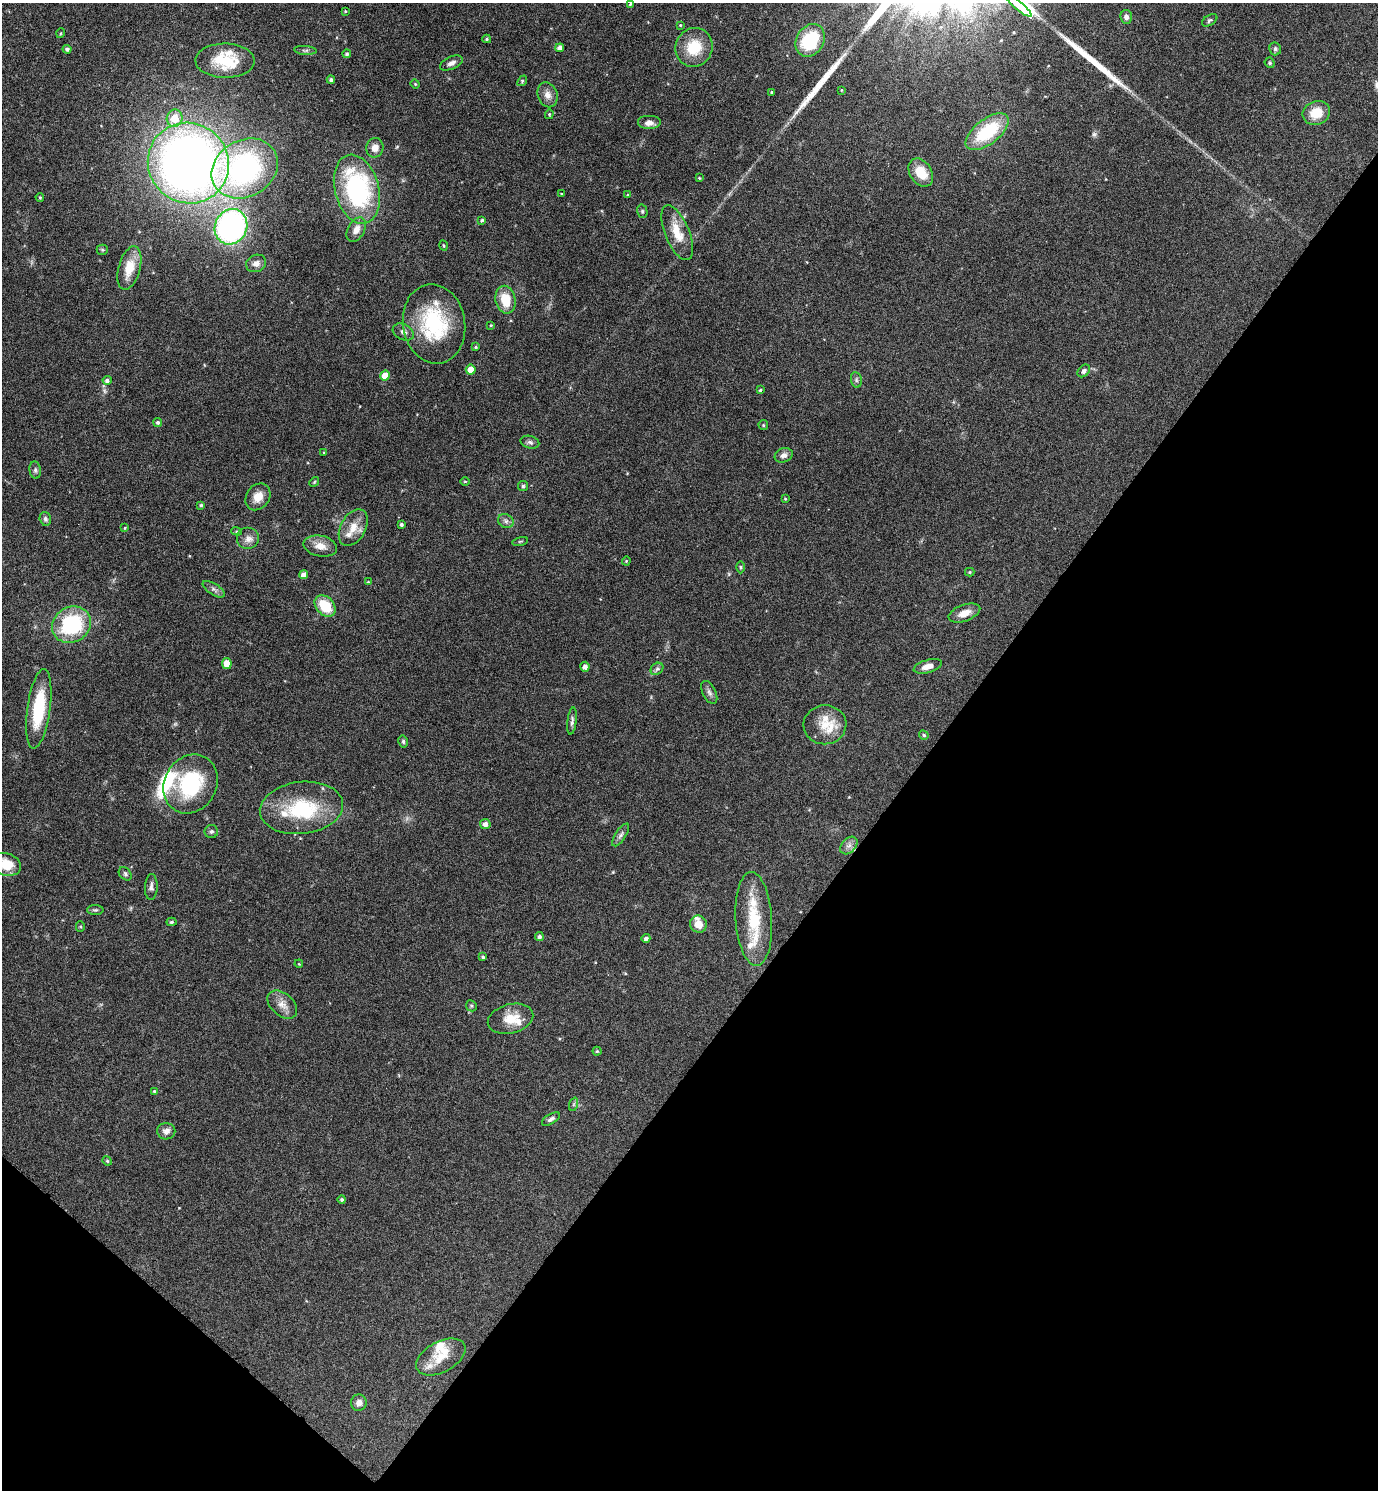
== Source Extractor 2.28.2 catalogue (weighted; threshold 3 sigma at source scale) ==
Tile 15 of 4 x 4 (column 3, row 4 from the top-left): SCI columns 2910-4285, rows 5-1492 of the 5958 x 5955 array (HDU 1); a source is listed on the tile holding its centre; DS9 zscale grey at full resolution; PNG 1380 x 1492 px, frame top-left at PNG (2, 3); each listed source drawn as its Kron ellipse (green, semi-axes under 4 px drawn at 4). Shown black and unused: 36% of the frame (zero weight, under 4 of 8 exposures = <1% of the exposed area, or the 3 px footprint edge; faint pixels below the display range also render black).
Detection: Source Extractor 2.28.2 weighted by HDU 2 'WHT'; one run over the whole footprint, this tile lists its part. Background 0.116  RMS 0.0051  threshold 0.0209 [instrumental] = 3 sigma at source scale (4.09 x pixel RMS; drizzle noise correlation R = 1.36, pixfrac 0.8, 0.05/0.05 arcsec/px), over >= 5 px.
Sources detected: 147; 1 cosmic-ray / hot-pixel residue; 2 long thin detections or spike segments (spike, bleed or trail) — neither listed nor drawn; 16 inside a brighter listed object's ellipse — not listed separately; the other 128 listed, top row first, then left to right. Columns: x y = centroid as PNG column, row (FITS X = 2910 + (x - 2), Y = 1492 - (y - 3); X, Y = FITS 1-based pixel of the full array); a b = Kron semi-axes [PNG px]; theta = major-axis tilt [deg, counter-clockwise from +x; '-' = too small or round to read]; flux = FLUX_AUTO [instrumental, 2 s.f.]
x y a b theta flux
630 4 4 3 - 0.51
1018 5 17 3 -41 2100
345 11 4 3 - 0.42
1126 17 7 6 - 2
1210 20 8 5 33 0.94
680 25 3 3 - 0.41
61 33 5 3 - 0.46
487 39 4 3 - 0.61
810 40 17 13 59 26
694 47 20 18 63 15
560 48 4 4 - 2.7
67 49 4 4 - 1.2
1275 49 6 6 - 1.2
305 50 11 4 -4 1.1
347 54 4 4 - 0.97
225 61 30 17 -1 16
451 63 12 6 24 2
1270 63 5 5 - 0.85
331 80 4 4 - 1
522 81 6 4 50 0.7
415 84 4 4 - 0.52
841 90 4 3 - 0.31
772 92 3 3 - 0.51
548 95 13 9 -71 3.5
1316 113 14 11 20 9.4
549 114 5 4 - 0.53
175 118 8 8 - 9.6
649 123 12 7 0 2.6
987 132 25 12 38 28
375 148 10 8 78 3.6
188 163 41 39 -42 410
245 168 35 28 31 93
921 173 15 10 -56 8.5
699 178 4 3 - 0.47
357 189 35 22 -75 73
561 194 3 2 - 0.46
627 195 3 3 - 0.52
40 197 4 3 - 0.57
642 211 7 5 -77 0.82
482 220 4 3 - 0.71
231 227 18 16 64 120
356 230 13 8 60 3.8
677 233 29 12 -68 10
444 245 5 4 - 0.52
102 250 5 5 - 0.65
256 263 10 8 20 2.5
129 268 22 11 75 10
505 300 14 10 -79 12
434 324 40 31 -81 40
491 325 4 3 - 0.48
403 332 11 7 -28 2.2
476 347 4 3 - 0.54
471 370 5 5 - 6.8
1084 371 7 5 45 1.6
385 376 5 5 - 6.5
107 380 4 4 - 1.4
856 380 8 5 -82 1.1
760 390 4 4 - 0.62
158 422 4 4 - 1.1
763 425 5 5 - 0.55
530 442 9 6 -15 1.3
324 453 3 3 - 0.44
784 455 9 7 22 2.1
35 470 9 5 -82 1.2
465 481 4 3 - 0.42
314 482 5 4 - 0.53
523 486 5 5 - 0.75
258 497 14 11 54 5.6
785 499 3 3 - 0.4
201 505 4 4 - 0.76
45 519 7 5 -74 1.2
506 521 8 6 -28 1.5
401 524 4 4 - 0.95
125 528 4 3 - 0.4
353 528 20 12 62 6.8
237 531 5 4 - 0.62
248 539 11 11 - 3.1
520 541 8 3 13 0.57
320 546 17 10 -12 5.1
626 561 4 4 - 0.48
740 567 6 4 -90 0.62
970 572 5 4 - 0.56
304 575 4 4 - 2.8
368 582 3 3 - 0.38
214 589 12 5 -32 1.6
325 606 12 8 -49 13
964 613 16 8 20 4.9
71 625 20 17 31 39
227 663 5 5 - 5.9
928 666 14 6 16 4
585 667 5 4 - 2.1
657 669 7 5 42 1.1
709 692 12 6 -64 1.9
39 709 40 11 82 26
572 721 14 4 84 1.4
825 725 21 19 6 10
924 735 5 4 - 0.75
403 741 6 4 -78 0.9
190 784 30 26 61 37
301 808 42 26 7 33
485 824 5 5 - 2.2
211 831 6 6 - 1.1
621 835 13 5 56 1.7
849 846 10 7 48 2
6 864 15 11 -18 8.8
125 874 7 5 -47 0.94
151 887 13 6 87 1.8
95 910 8 5 1 0.86
754 919 47 18 -86 21
171 922 5 4 - 0.78
698 924 9 8 - 5.5
80 927 5 4 - 0.61
539 937 4 4 - 1.1
646 938 4 4 - 1.4
483 957 4 3 - 0.8
299 964 4 3 - 0.38
282 1005 17 11 -41 4.5
471 1006 6 5 - 0.66
510 1019 23 14 14 9.1
597 1051 4 4 - 0.63
154 1091 3 3 - 0.52
574 1104 7 4 71 0.83
551 1119 10 5 32 1.4
166 1131 9 8 - 2.5
107 1161 5 4 - 0.64
342 1200 4 4 - 0.87
441 1357 27 15 28 9.4
359 1403 8 8 - 2.4
Isophote crosses this tile's border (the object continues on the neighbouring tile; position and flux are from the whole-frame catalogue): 2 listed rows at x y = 1018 5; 6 864